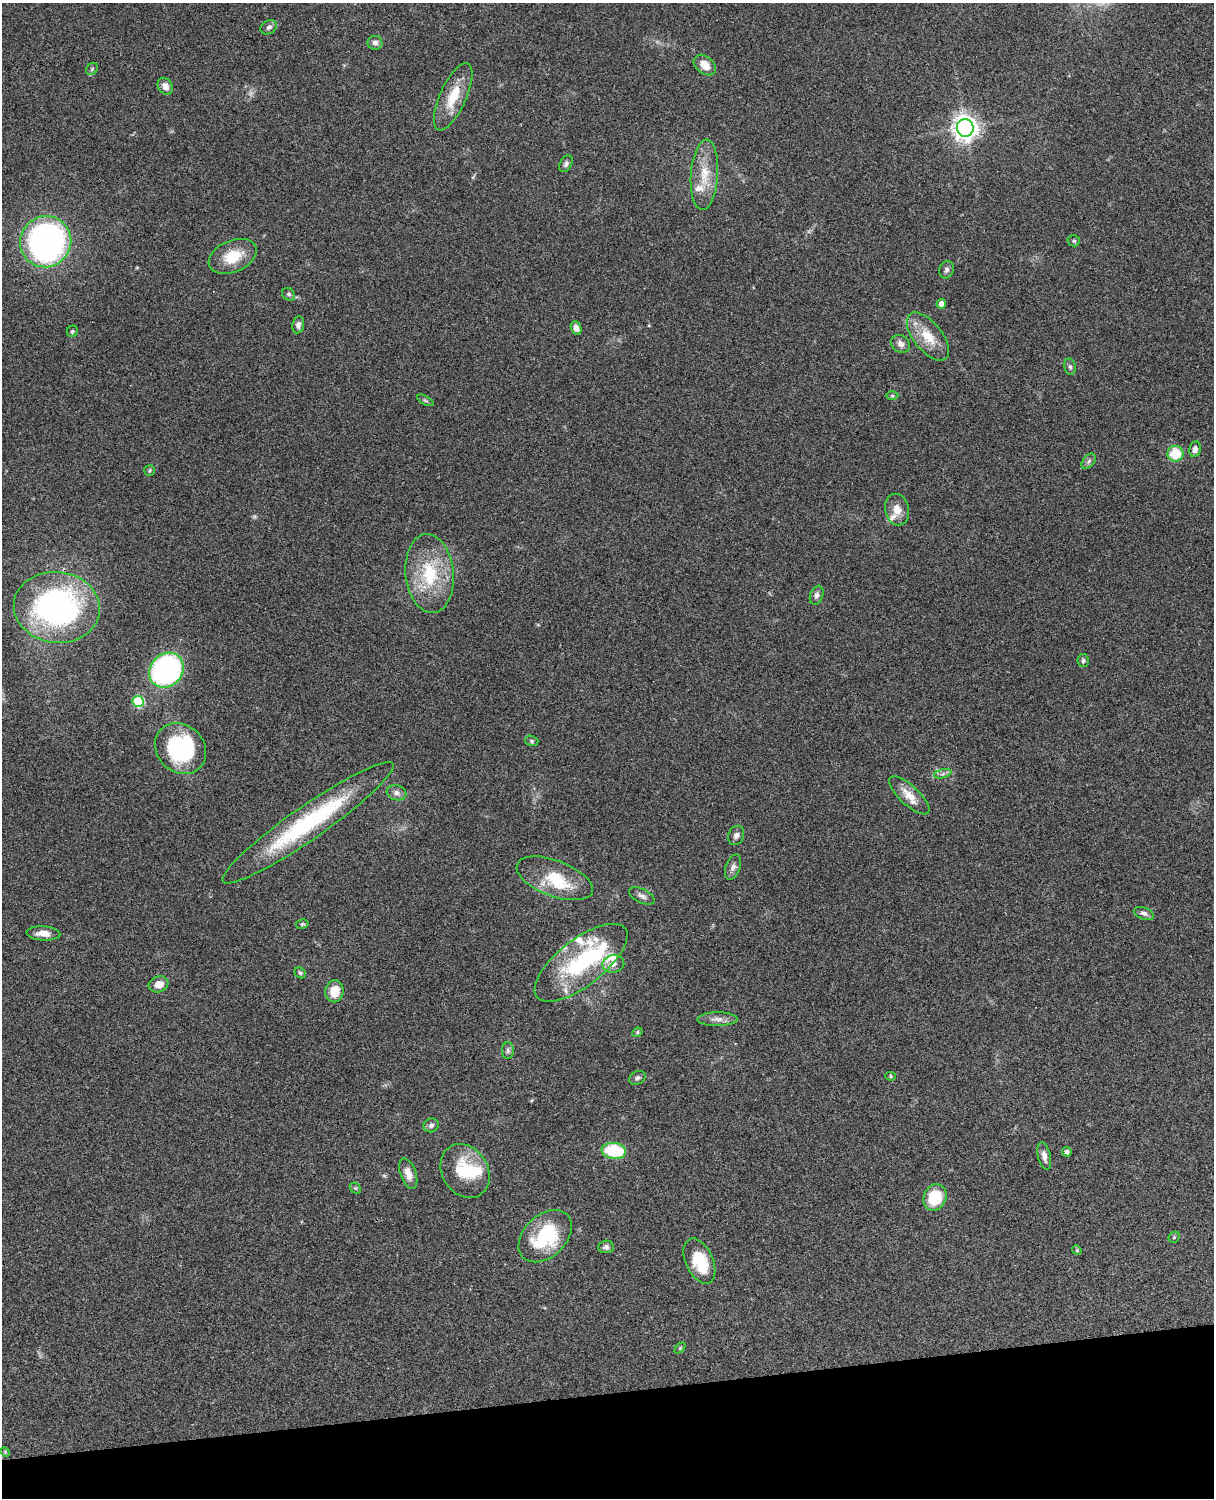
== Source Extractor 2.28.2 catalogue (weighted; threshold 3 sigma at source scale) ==
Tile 10 of 4 x 3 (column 2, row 3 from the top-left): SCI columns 1333-2544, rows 277-1772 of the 5088 x 4927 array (HDU 1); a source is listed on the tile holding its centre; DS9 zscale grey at full resolution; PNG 1216 x 1500 px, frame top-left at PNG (2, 3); each listed source drawn as its Kron ellipse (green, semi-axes under 4 px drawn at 4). Shown black and unused: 7% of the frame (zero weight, under 3 of 4 exposures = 6% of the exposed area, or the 3 px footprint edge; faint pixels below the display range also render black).
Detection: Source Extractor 2.28.2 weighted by HDU 2 'WHT'; one run over the whole footprint, this tile lists its part. Background 0.103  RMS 0.0064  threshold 0.0288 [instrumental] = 3 sigma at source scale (4.5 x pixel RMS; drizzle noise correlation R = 1.50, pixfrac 1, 0.05/0.05 arcsec/px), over >= 5 px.
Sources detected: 83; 1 too faint to see at this stretch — neither listed nor drawn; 10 inside a brighter listed object's ellipse — not listed separately; the other 72 listed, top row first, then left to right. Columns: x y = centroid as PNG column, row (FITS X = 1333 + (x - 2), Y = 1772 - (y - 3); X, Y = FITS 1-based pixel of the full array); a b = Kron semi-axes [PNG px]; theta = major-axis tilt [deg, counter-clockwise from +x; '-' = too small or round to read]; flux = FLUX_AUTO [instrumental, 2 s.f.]
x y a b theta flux
269 27 9 6 32 1.9
375 43 7 7 - 2.8
705 65 12 8 -39 7.9
92 69 7 5 49 1.1
165 86 9 7 -59 3.9
453 97 36 13 66 18
965 128 9 8 - 530
566 164 9 6 60 1.7
704 175 35 13 86 16
1074 241 6 5 - 1.1
46 242 26 25 - 260
233 256 25 15 23 17
946 270 9 7 67 2
289 294 7 5 -46 1.3
941 304 5 5 - 4.3
298 325 8 6 80 2.2
576 328 7 5 -66 3.6
72 331 6 5 - 1.3
928 336 28 14 -51 16
900 344 10 8 -36 3.4
1070 367 8 5 -79 1.5
892 396 6 4 -1 0.84
425 400 9 4 -29 0.99
1195 449 8 5 80 2.9
1175 454 8 8 - 18
1089 461 9 5 49 1.7
149 470 5 5 - 1.1
897 510 16 12 -78 6.7
430 574 39 24 -84 38
817 595 10 6 69 2.1
57 607 43 35 -7 170
1083 661 6 5 - 1.2
166 670 19 16 47 120
138 702 5 5 - 46
532 741 7 5 -17 1.1
181 748 27 23 -43 71
943 774 9 4 13 1.5
396 793 10 7 -17 2.7
909 795 26 9 -43 9
308 823 103 17 35 80
736 835 10 7 66 2.7
733 867 13 7 70 2.7
555 878 40 18 -20 25
642 896 14 7 -26 3
1144 913 10 6 -20 2.4
302 924 6 4 13 0.85
43 933 17 7 -3 6.2
581 963 56 23 38 62
613 964 11 8 9 3.8
300 973 6 5 - 1
158 984 10 8 18 5.7
334 991 11 9 83 11
717 1019 20 7 1 4.2
637 1032 5 4 - 0.82
508 1050 8 6 -89 1.6
891 1076 5 4 - 0.75
637 1078 8 6 27 1.7
431 1125 8 7 - 1.9
614 1151 12 8 -7 34
1067 1152 5 4 - 2.2
1044 1156 14 6 -77 3.8
465 1171 28 23 -58 28
408 1174 16 8 -71 6.1
355 1188 6 4 -43 0.89
935 1197 13 11 66 25
545 1236 31 21 44 46
1174 1237 6 5 - 0.92
606 1247 8 6 3 1.9
1077 1250 5 4 - 0.72
699 1261 24 13 -66 26
680 1348 6 4 46 0.91
5 1452 5 4 - 0.67